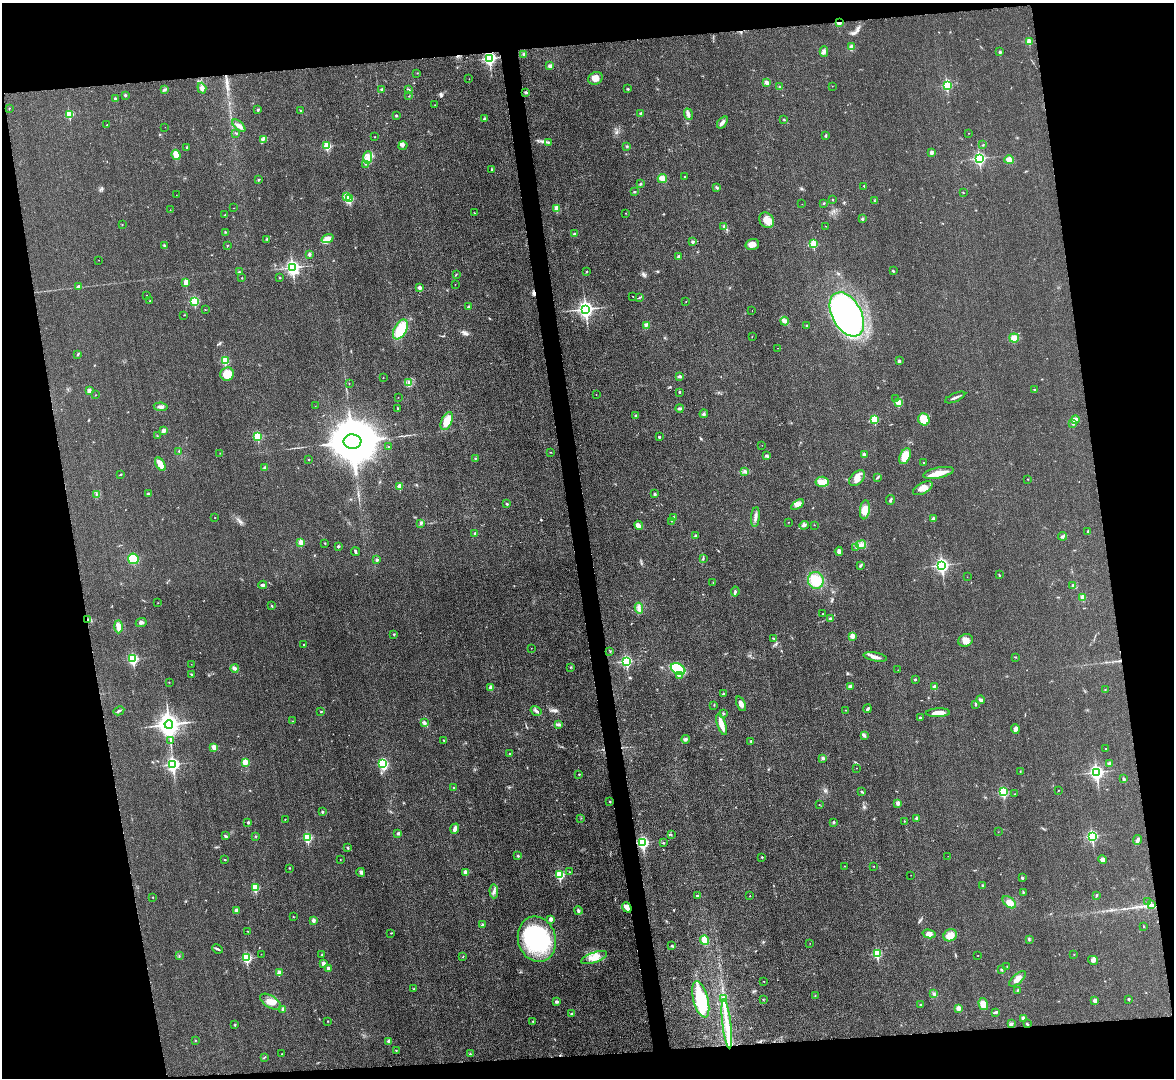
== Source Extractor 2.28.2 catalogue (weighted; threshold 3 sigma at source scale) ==
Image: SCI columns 15-4702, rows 252-4552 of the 4714 x 4696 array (HDU 1 of 3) = the unmasked area's bounding box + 8 px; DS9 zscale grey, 4 x 4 block average (1 PNG px = mean of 4 x 4 image px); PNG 1176 x 1080 px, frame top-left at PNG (2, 3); each listed source drawn as its Kron ellipse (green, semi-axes under 4 px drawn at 4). Shown black and unused: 20% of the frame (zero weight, under 3 of 4 exposures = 2% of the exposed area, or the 3 px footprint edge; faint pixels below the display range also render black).
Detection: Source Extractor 2.28.2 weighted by HDU 2 'WHT'. Background 0.0269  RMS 0.0049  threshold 0.0222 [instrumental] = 3 sigma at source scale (4.5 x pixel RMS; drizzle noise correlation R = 1.50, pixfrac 1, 0.05/0.05 arcsec/px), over >= 5 px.
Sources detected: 428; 2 inside a brighter object's white glare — neither listed nor drawn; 8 coinciding with a brighter row at this scale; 11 inside a brighter listed object's ellipse — not listed separately; the other 407 listed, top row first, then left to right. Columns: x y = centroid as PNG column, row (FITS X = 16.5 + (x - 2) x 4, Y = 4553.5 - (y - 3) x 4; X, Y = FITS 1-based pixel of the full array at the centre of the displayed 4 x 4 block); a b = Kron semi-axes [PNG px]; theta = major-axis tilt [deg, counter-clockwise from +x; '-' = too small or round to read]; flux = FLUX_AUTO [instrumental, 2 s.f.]
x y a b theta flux
839 23 3 2 - 6.1
1029 41 2 2 - 60
851 47 3 2 - 17
824 52 5 3 - 7.2
1000 52 2 2 - 14
524 54 2 2 - 1.7
489 58 3 2 - 540
550 66 4 3 - 6.3
417 73 2 2 - 0.83
596 78 7 6 - 23
469 79 2 2 - 0.72
767 82 4 2 - 12
947 85 3 2 - 250
832 86 2 2 - 0.95
779 87 2 2 - 1.3
202 88 5 4 - 7.5
382 89 2 2 - 5.3
628 89 2 2 - 4.9
164 90 3 2 - 3.6
408 90 3 2 - 3
526 92 3 2 - 5.2
125 95 2 2 - 9.9
409 96 2 2 - 0.8
115 98 2 2 - 10
435 105 2 2 - 1.1
9 108 2 2 - 2.1
258 110 2 2 - 9
300 111 2 2 - 5
641 113 2 2 - 11
70 114 2 2 - 130
688 114 6 3 -68 11
396 116 2 2 - 2.9
484 119 2 2 - 16
784 120 3 2 - 1.7
722 122 7 3 53 9.1
107 125 2 2 - 2.2
239 126 8 4 -42 13
165 127 2 2 - 0.35
236 133 2 2 - 1.2
968 133 2 2 - 0.7
826 136 3 2 - 2.9
375 137 2 2 - 0.92
264 139 2 2 - 1.8
548 142 3 2 - 3.6
403 145 4 2 - 4.1
983 145 2 2 - 1.4
327 146 2 2 - 140
627 146 2 2 - 2.3
187 147 2 2 - 5.2
931 152 2 2 - 23
176 155 5 4 - 33
368 157 6 4 88 16
979 158 3 2 - 490
1009 160 5 4 - 14
366 164 2 2 - 2.5
492 169 2 2 - 1.9
685 177 2 2 - 4.1
662 178 4 4 - 19
259 180 2 2 - 2.6
641 184 3 2 - 3.1
864 186 2 2 - 3.2
717 188 3 2 - 4.5
634 192 2 2 - 1.8
963 193 2 2 - 1.5
176 195 2 2 - 0.58
346 197 2 2 - 80
349 199 2 2 - 130
833 200 2 2 - 3.9
875 201 3 2 - 1.6
824 203 3 2 - 2
802 204 2 2 - 0.51
234 208 2 2 - 0.47
557 208 2 2 - 57
170 210 2 2 - 0.78
474 213 2 2 - 1.7
626 213 2 2 - 0.66
225 215 2 2 - 1.9
863 219 2 2 - 12
767 220 8 6 -50 27
122 225 2 2 - 1.2
724 226 4 3 - 4.8
826 226 2 2 - 0.69
225 232 2 2 - 1.5
574 234 4 2 - 3.2
328 238 6 4 19 16
267 239 2 2 - 1.6
693 242 2 2 - 12
752 244 7 5 15 19
813 244 2 2 - 130
164 246 3 2 - 2.5
227 246 2 2 - 1.1
309 254 2 2 - 13
678 256 3 2 - 5.1
99 260 2 2 - 0.59
292 267 3 3 - 790
893 271 3 2 - 3.4
239 272 2 2 - 1.9
587 272 2 2 - 2.8
456 274 2 2 - 1
242 278 2 2 - 1.8
280 278 2 2 - 1.3
186 282 2 2 - 55
455 284 2 2 - 1.1
78 287 4 3 - 5.7
419 288 2 2 - 27
146 295 2 2 - 1
633 296 2 2 - 0.98
639 298 2 2 - 1.2
150 301 2 2 - 3.8
195 301 2 2 - 230
686 302 2 2 - 0.73
468 307 2 2 - 9.3
205 309 2 2 - 0.88
586 309 3 3 - 1000
752 311 2 2 - 1.8
847 314 24 14 -61 720
184 315 2 2 - 0.79
785 321 4 2 - 5.9
646 325 3 2 - 4.1
807 326 2 2 - 7.5
400 329 11 6 61 86
752 337 2 2 - 0.83
1014 338 5 4 - 16
777 348 2 2 - 0.76
78 354 3 2 - 2.3
225 361 2 2 - 140
899 361 2 2 - 16
227 374 7 6 - 41
680 376 3 2 - 6.5
383 378 2 2 - 0.67
409 382 4 3 - 5.5
349 384 2 2 - 0.72
1034 389 3 2 - 1.7
89 391 4 3 - 7.4
680 392 2 2 - 6.5
596 394 2 2 - 1.6
95 395 2 2 - 0.85
398 397 2 2 - 0.69
955 397 11 2 24 7.1
896 399 2 2 - 2
898 402 2 2 - 75
315 406 2 2 - 0.58
161 407 7 3 -7 8.2
398 408 2 2 - 3.6
679 408 4 2 - 5.7
704 414 4 3 - 5
636 416 2 2 - 9.5
875 419 2 2 - 130
924 419 6 5 - 55
1075 419 4 3 - 11
447 421 9 5 66 42
1073 424 3 2 - 2.3
164 430 3 2 - 13
157 436 2 2 - 1.2
258 436 2 2 - 170
659 437 2 2 - 3
352 442 9 7 -1 25000
762 445 2 2 - 0.57
388 447 2 2 - 2.2
179 451 2 2 - 2.7
550 452 2 2 - 1.1
220 453 2 2 - 0.65
864 454 2 2 - 20
767 456 3 2 - 4.2
905 456 8 5 64 43
475 459 2 2 - 1.7
309 460 2 2 - 2.1
924 463 2 2 - 1.6
160 464 8 3 -58 35
265 468 2 2 - 6.5
745 472 3 2 - 3.8
938 473 15 5 12 33
121 474 2 2 - 2
878 477 2 2 - 1.9
857 478 9 6 42 21
1028 479 2 2 - 1.1
822 482 6 5 - 20
400 486 2 2 - 43
923 488 11 5 27 22
97 494 2 2 - 0.96
148 494 2 2 - 10
655 494 3 2 - 3.1
891 500 5 2 - 4.9
507 504 3 2 - 3.6
797 505 7 4 35 12
865 510 9 5 82 30
215 517 2 2 - 1.3
755 517 10 3 84 10
674 518 2 2 - 21
933 519 2 2 - 20
672 521 2 2 - 0.9
789 522 2 2 - 1.1
421 523 3 3 - 4.2
639 525 4 2 - 6.7
804 525 5 3 - 7.1
814 525 2 2 - 1.2
1088 531 2 2 - 2.8
475 534 2 2 - 13
696 536 2 2 - 9
1063 536 4 2 - 4.8
301 542 2 2 - 66
325 543 2 2 - 1.4
861 545 5 3 - 9.1
338 546 2 2 - 10
856 548 2 2 - 1.2
839 551 4 3 - 11
355 552 4 2 - 5.8
703 558 2 2 - 1.4
133 559 5 5 - 45
377 560 2 2 - 12
942 565 3 2 - 670
860 566 4 2 - 4
999 575 2 2 - 1.9
967 577 2 2 - 0.55
816 580 8 7 - 62
713 583 2 2 - 0.63
263 585 4 2 - 6.8
1073 586 3 3 - 6.7
735 592 5 2 - 4.9
1083 597 2 2 - 55
158 603 2 2 - 1
271 605 3 2 - 1.7
639 608 5 3 - 7.7
823 614 2 2 - 1.6
830 619 2 2 - 4.6
88 620 3 3 - 5.5
141 623 5 3 - 6.8
118 627 6 4 -90 13
394 634 2 2 - 2.3
852 636 2 2 - 51
773 638 2 2 - 1.4
966 640 7 6 - 22
303 645 2 2 - 3.3
531 648 2 2 - 0.78
610 651 3 2 - 1.6
875 657 12 3 -11 15
1015 657 3 2 - 1.4
133 659 3 2 - 310
627 661 3 2 - 360
191 664 2 2 - 0.59
571 667 3 2 - 1.9
235 668 4 3 - 9.7
678 669 8 5 -29 170
898 670 2 2 - 0.75
191 674 3 2 - 1.8
679 675 3 2 - 4
915 680 3 2 - 2.5
169 682 2 2 - 1
850 686 4 3 - 5
491 687 2 2 - 34
935 687 2 2 - 28
1105 689 2 2 - 1.2
723 694 2 2 - 5.7
981 700 4 3 - 6
741 704 7 3 -66 13
975 704 4 2 - 2.5
714 705 2 2 - 1.3
867 709 4 3 - 5.2
846 710 2 2 - 0.96
119 711 5 2 - 4.7
536 711 6 3 -32 7
321 712 2 2 - 2
723 713 2 2 - 2.2
938 713 12 4 2 24
920 718 2 2 - 6.5
293 721 2 2 - 0.82
425 723 3 2 - 4.2
169 724 4 3 - 2600
722 724 11 2 -72 41
558 725 4 3 - 4.7
1015 729 5 4 - 7.8
864 735 4 3 - 4.5
686 739 4 3 - 5.1
444 740 2 2 - 1.2
171 741 3 2 - 1.6
751 741 2 2 - 4.1
214 747 2 2 - 43
1106 748 2 2 - 1.1
510 754 2 2 - 4.9
823 758 3 3 - 5.1
245 762 2 2 - 78
173 764 3 2 - 620
383 764 3 2 - 160
1109 764 2 2 - 8.8
856 768 2 2 - 1.2
1020 771 2 2 - 1.2
1097 772 3 2 - 700
579 774 2 2 - 4
1124 779 4 2 - 4.3
453 787 2 2 - 2.8
1058 790 2 2 - 0.9
862 792 3 2 - 3.5
1004 792 2 2 - 150
1015 794 2 2 - 1.4
610 802 2 2 - 3.8
898 803 2 2 - 34
819 805 2 2 - 0.89
322 812 2 2 - 7.7
581 818 2 2 - 0.79
917 818 2 2 - 9.6
285 819 2 2 - 0.75
905 821 2 2 - 0.81
248 822 2 2 - 3.7
834 822 2 2 - 8.3
455 829 5 2 - 15
998 832 2 2 - 0.67
398 833 3 3 - 3.8
671 835 2 2 - 1.7
225 836 4 2 - 3.4
255 836 2 2 - 1.5
1092 836 3 2 - 360
307 838 2 2 - 200
1137 840 5 3 - 8.2
643 842 3 2 - 470
663 843 3 2 - 2.4
347 848 2 2 - 3.5
518 856 2 2 - 2.6
948 856 2 2 - 0.47
762 857 2 2 - 4.7
225 860 3 2 - 1.7
340 860 2 2 - 1
1102 860 4 4 - 9.3
844 866 2 2 - 1.1
874 866 2 2 - 1.8
289 868 2 2 - 2.6
361 872 4 3 - 5.7
465 872 2 2 - 40
570 872 3 2 - 1.1
560 875 3 2 - 200
911 875 2 2 - 0.51
1022 878 2 2 - 9.3
982 885 2 2 - 3.6
255 888 2 2 - 130
494 891 7 2 -89 4
1023 892 3 2 - 1.8
1096 895 3 2 - 3
697 896 2 2 - 5.1
750 896 2 2 - 1.9
153 897 2 2 - 2.6
1148 901 2 2 - 1.4
1009 902 8 4 -40 20
1152 904 2 2 - 1.1
627 907 5 3 - 19
578 910 4 3 - 4.6
236 911 2 2 - 29
293 917 2 2 - 1.1
551 919 2 2 - 35
313 921 2 2 - 29
482 925 2 2 - 12
1143 926 2 2 - 2.7
248 931 2 2 - 1.1
391 933 2 2 - 1.7
929 934 6 4 -14 12
950 935 7 6 - 26
537 939 23 19 -75 290
1029 939 2 2 - 1.3
705 940 4 3 - 37
810 943 2 2 - 0.72
672 946 2 2 - 2.3
217 949 6 2 -25 4.4
877 953 2 2 - 200
261 954 2 2 - 0.55
1074 954 2 2 - 1
322 955 3 2 - 2
179 956 2 2 - 1
978 956 2 2 - 0.72
463 957 2 2 - 1.2
247 958 2 2 - 260
594 958 13 5 19 28
1093 960 5 4 - 8.3
323 963 3 3 - 6.9
1007 966 2 2 - 0.82
328 968 2 2 - 16
1002 970 2 2 - 4.4
279 973 2 2 - 39
1017 979 10 4 41 19
764 981 2 2 - 0.88
414 989 3 2 - 2.7
1017 990 3 2 - 1.9
934 994 3 3 - 4.8
815 996 2 2 - 1.5
701 999 18 7 -75 130
724 999 4 2 - 3.5
763 999 2 2 - 1.1
1129 999 2 2 - 7.1
1095 1001 2 2 - 30
270 1002 12 6 -32 26
556 1002 2 2 - 8.1
983 1004 6 4 -74 26
920 1005 2 2 - 1.3
958 1008 2 2 - 42
283 1009 3 3 - 6.4
996 1012 4 2 - 6
572 1013 3 2 - 2.9
1024 1018 4 3 - 7.9
328 1021 2 2 - 2.3
533 1021 2 2 - 2.4
727 1024 25 4 -83 58
1011 1024 3 3 - 4
1027 1024 3 2 - 2.8
235 1025 3 2 - 2.2
195 1040 2 2 - 1.2
389 1041 2 2 - 27
396 1050 2 2 - 2.5
282 1054 2 2 - 0.95
470 1054 3 2 - 2.1
264 1057 3 2 - 2
Overlapping masked pixels (flux is a lower limit): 4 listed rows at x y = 839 23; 489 58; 88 620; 627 907
Diffuse or blended objects may show on this block-average render without a row.